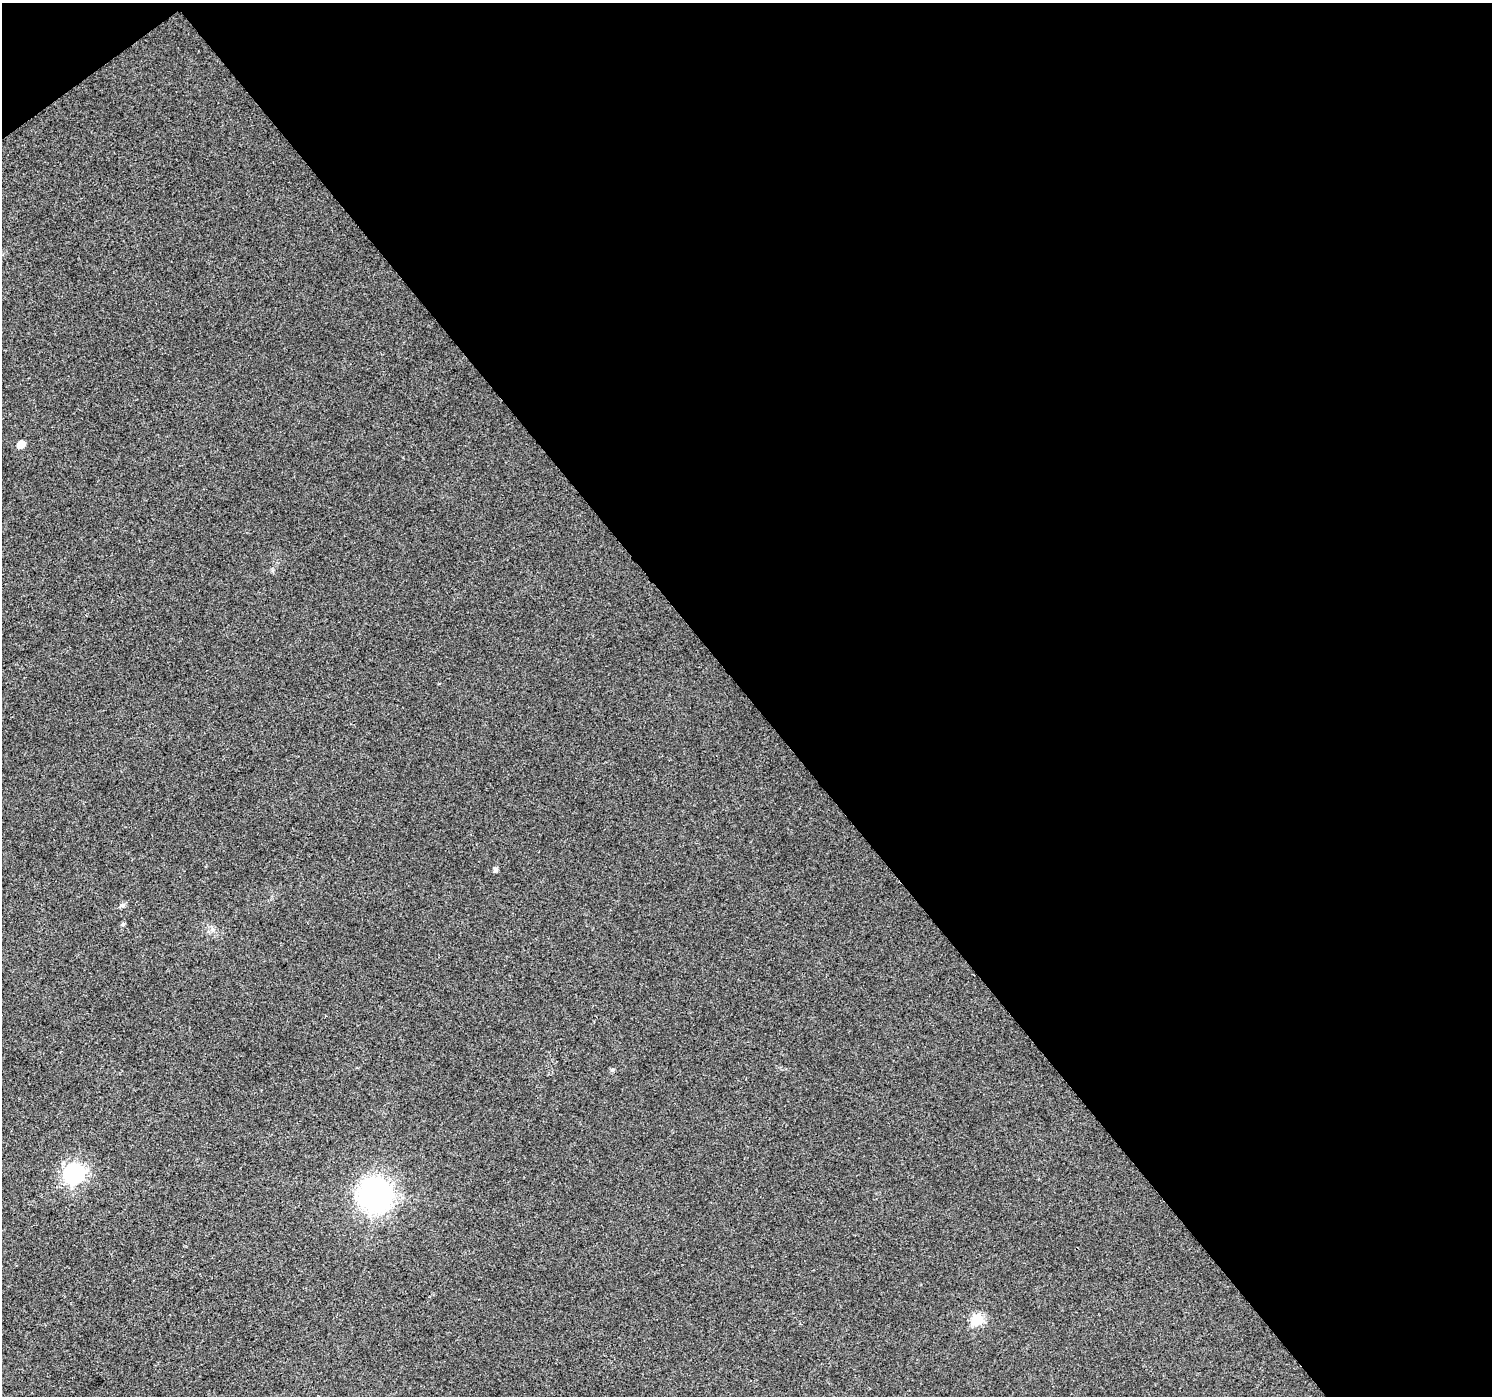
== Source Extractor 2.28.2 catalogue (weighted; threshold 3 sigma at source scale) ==
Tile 2 of 2 x 2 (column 2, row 1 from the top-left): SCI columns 1491-2980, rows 1488-2881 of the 2980 x 2955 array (HDU 1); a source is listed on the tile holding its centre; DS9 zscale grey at full resolution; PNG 1494 x 1398 px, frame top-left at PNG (2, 3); no overlay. Shown black and unused: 50% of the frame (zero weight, under 2 of 3 exposures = <1% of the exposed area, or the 3 px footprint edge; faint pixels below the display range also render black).
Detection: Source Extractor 2.28.2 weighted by HDU 2 'WHT'; one run over the whole footprint, this tile lists its part. Background 0.0157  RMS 0.0079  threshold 0.0356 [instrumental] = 3 sigma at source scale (4.5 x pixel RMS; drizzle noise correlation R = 1.50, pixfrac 1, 0.0396/0.0396 arcsec/px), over >= 5 px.
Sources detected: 8; all 8 listed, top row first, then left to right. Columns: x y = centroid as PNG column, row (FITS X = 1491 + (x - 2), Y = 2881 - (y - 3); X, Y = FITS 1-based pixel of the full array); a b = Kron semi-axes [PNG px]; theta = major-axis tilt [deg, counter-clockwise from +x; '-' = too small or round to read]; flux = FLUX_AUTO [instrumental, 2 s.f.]
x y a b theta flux
21 444 6 5 - 8.6
495 869 5 4 - 2.4
122 905 6 5 - 2.5
123 924 5 4 - 1.5
612 1070 6 5 - 1.7
74 1173 8 8 - 290
376 1193 12 11 - 790
977 1319 6 6 - 58